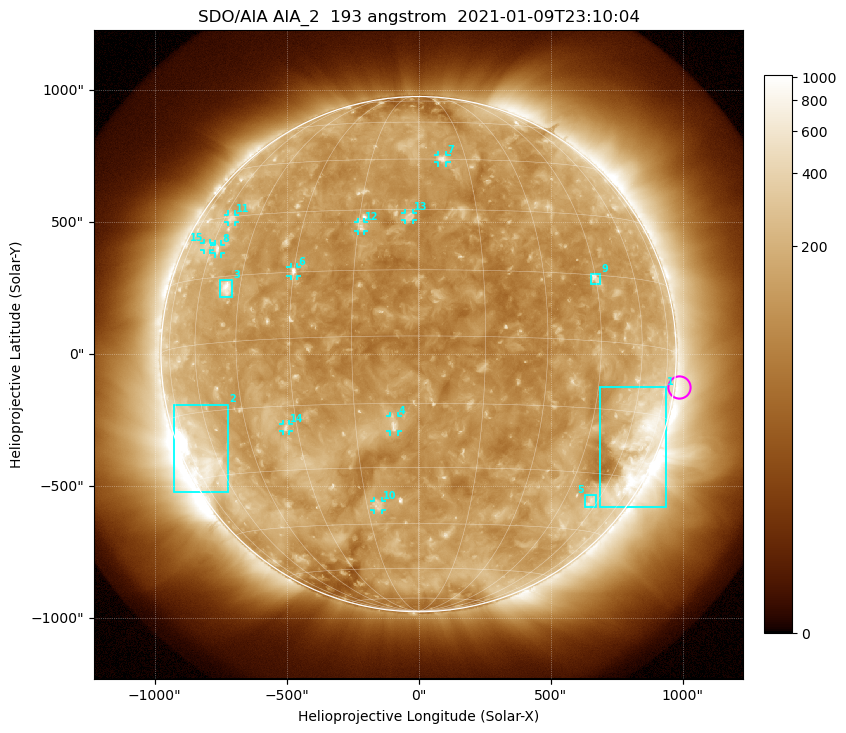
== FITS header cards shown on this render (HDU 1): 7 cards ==
TELESCOP= 'SDO/AIA'
INSTRUME= 'AIA_2'
WAVELNTH=                  193
WAVEUNIT= 'angstrom'
DATE-OBS= '2021-01-09T23:10:04.84'
CTYPE1  = 'HPLN-TAN'
CTYPE2  = 'HPLT-TAN'

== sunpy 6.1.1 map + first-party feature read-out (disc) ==
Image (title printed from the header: SDO/AIA AIA_2  193 angstrom  2021-01-09T23:10:04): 1024 x 1024 px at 2.4 arcsec/px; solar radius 976 arcsec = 407 px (full disc in frame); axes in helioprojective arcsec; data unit not stated in the header (colour bar unlabelled)
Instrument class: DISC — disc imager (sunpy class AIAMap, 193 A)
Bright regions (active regions / flare kernels): reference = the median radial profile (limb darkening/brightening removed); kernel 9 px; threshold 5 sigma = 187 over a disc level ~126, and >= 1.15x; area >= 12 px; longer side >= 10 px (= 24 arcsec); searched inside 0.97 R_sun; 15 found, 15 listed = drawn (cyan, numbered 1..; 10 of them under ~33 arcsec drawn as corner ticks so the feature stays visible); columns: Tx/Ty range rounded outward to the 5 arcsec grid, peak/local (2 s.f.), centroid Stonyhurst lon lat
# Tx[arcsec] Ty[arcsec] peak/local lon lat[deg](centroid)
1 685..940 -580..-125 5 +66 -23
2 -930..-720 -520..-190 13 -67 -25
3 -750..-705 215..280 6 -50 +12
4 -110..-80 -295..-235 5.2 -6 -20
5 630..675 -580..-535 3 +57 -37
6 -485..-460 295..330 4.9 -30 +15
7 75..105 725..755 4.1 +8 +45
8 -775..-745 380..415 3.3 -57 +22
9 650..690 265..305 3.9 +45 +14
10 -170..-140 -590..-555 3.3 -12 -40
11 -725..-695 500..530 2.8 -56 +30
12 -230..-205 465..500 3.6 -14 +26
13 -50..-20 505..535 3.3 -2 +28
14 -515..-490 -290..-265 3.3 -33 -20
15 -810..-790 395..420 2.2 -63 +23
Off-limb structures (1.02-1.3 R_sun): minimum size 162 px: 2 found; the strongest spans PA ~215..325 deg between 1.02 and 1.3 R_sun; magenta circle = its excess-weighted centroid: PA ~265 deg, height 1.02 R_sun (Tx ~990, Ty ~-125 arcsec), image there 1.7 x the reference